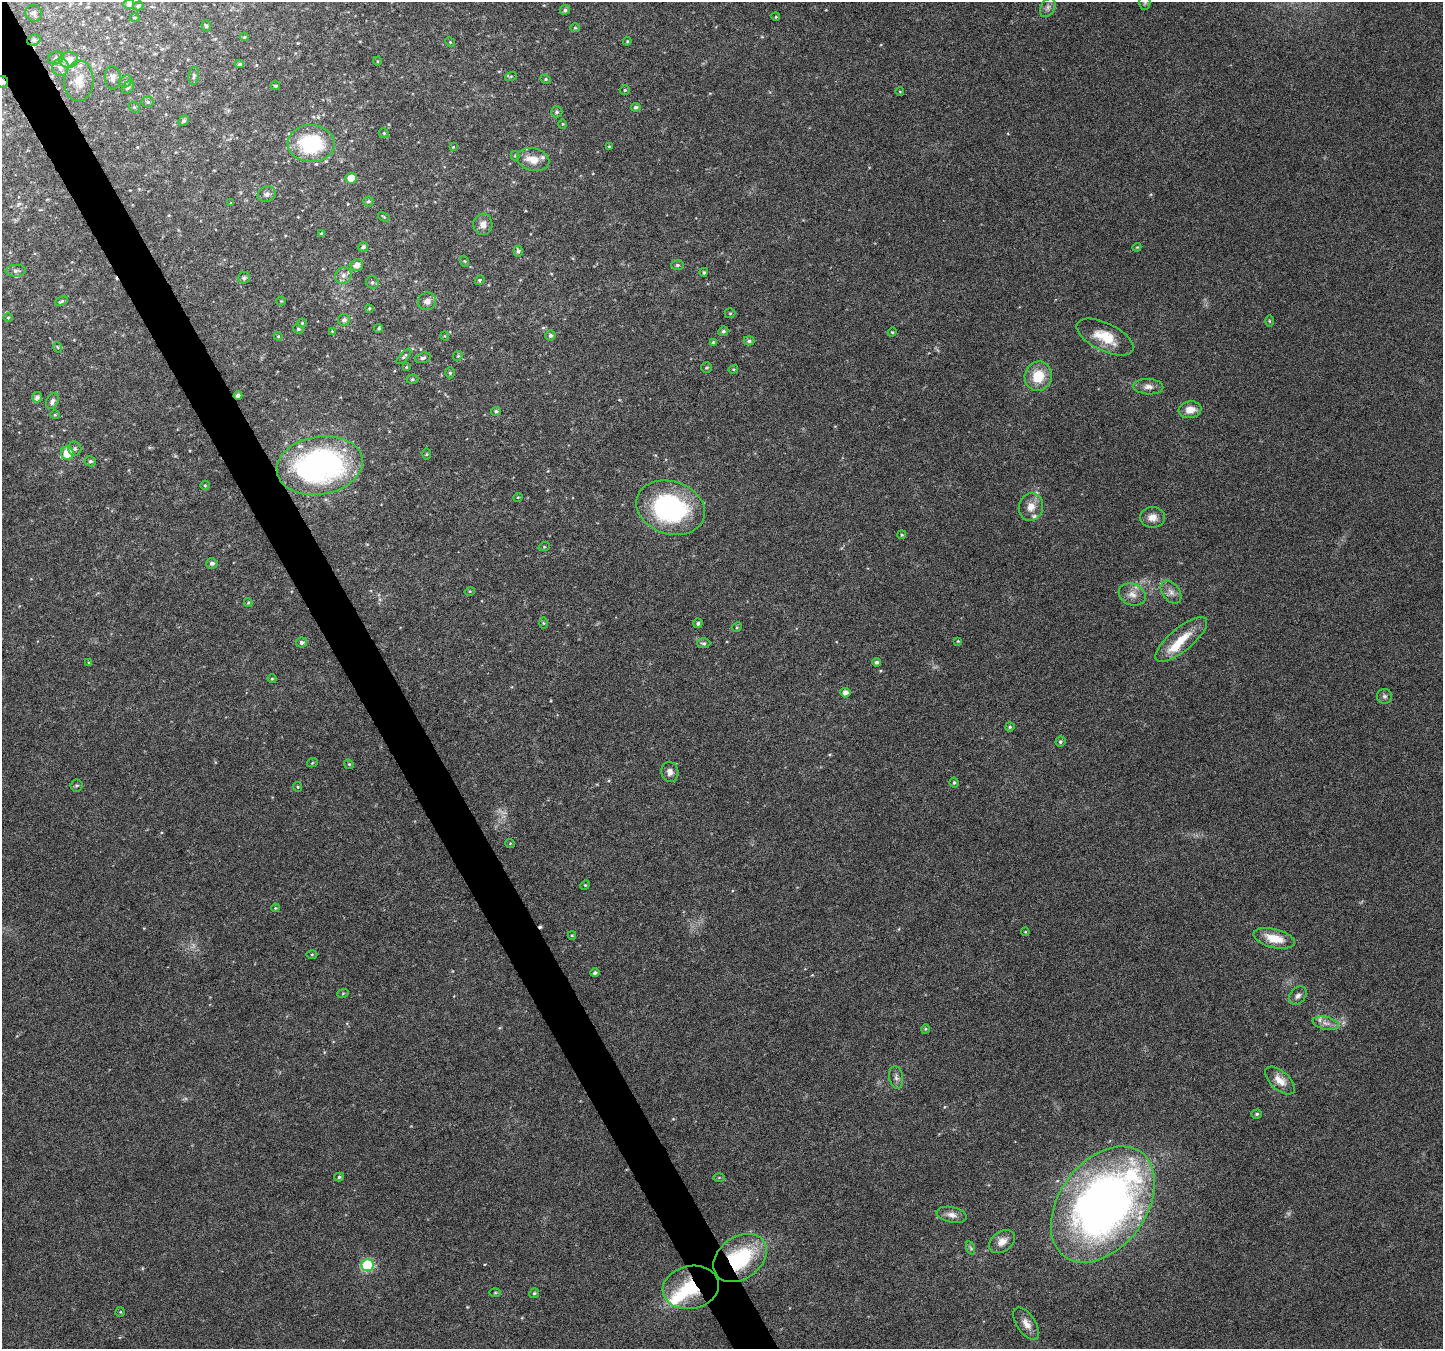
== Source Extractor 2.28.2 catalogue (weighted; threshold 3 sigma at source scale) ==
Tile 11 of 4 x 4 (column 3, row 3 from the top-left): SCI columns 2886-4326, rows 1508-2854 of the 5767 x 5649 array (HDU 1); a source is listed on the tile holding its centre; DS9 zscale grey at full resolution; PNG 1445 x 1351 px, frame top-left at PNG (2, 2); each listed source drawn as its Kron ellipse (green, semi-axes under 4 px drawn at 4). Shown black and unused: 3% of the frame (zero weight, under 4 of 8 exposures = <1% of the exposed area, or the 3 px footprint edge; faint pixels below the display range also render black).
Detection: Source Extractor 2.28.2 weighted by HDU 2 'WHT'; one run over the whole footprint, this tile lists its part. Background 0.0378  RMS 0.0028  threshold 0.0113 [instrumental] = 3 sigma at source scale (4.09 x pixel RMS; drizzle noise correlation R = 1.36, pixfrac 0.8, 0.0396/0.0396 arcsec/px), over >= 5 px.
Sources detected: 178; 4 too faint to see at this stretch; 2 inside a brighter object's white glare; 2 cosmic-ray / hot-pixel residue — neither listed nor drawn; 7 inside a brighter listed object's ellipse — not listed separately; the other 163 listed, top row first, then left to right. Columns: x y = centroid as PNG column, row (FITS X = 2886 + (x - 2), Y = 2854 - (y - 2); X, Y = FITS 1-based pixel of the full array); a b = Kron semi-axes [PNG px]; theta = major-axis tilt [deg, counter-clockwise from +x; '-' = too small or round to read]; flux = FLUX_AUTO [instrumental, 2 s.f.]
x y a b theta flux
1145 2 7 5 90 0.51
129 4 5 5 - 0.95
138 6 5 4 - 0.44
1048 7 10 7 60 0.99
565 10 5 4 - 0.58
34 13 8 8 - 0.77
776 17 4 3 - 0.2
135 18 5 4 - 0.29
206 26 5 5 - 0.56
575 28 5 4 - 0.31
244 37 4 4 - 0.27
34 40 7 5 21 0.55
627 41 4 4 - 0.27
450 42 5 4 - 0.27
56 58 8 6 18 0.71
69 60 9 8 - 2.7
377 61 4 3 - 0.23
240 64 4 3 - 0.54
61 67 9 8 - 1.3
194 76 9 5 82 0.7
511 76 6 4 19 0.27
113 78 11 8 -87 1.1
546 79 5 4 - 0.35
79 81 20 14 86 4
126 81 7 5 33 0.61
2 82 6 6 - 1.1
275 86 4 3 - 0.38
128 88 7 5 47 0.59
625 90 5 5 - 0.34
900 92 4 3 - 0.19
148 102 6 5 - 0.5
134 107 6 4 -44 0.42
636 107 5 4 - 0.61
557 112 6 5 - 0.53
183 121 6 4 45 0.57
563 124 4 4 - 0.24
384 133 5 4 - 0.3
311 144 23 18 -2 21
609 146 3 3 - 0.24
453 147 3 3 - 0.18
515 156 5 4 - 0.28
533 160 16 11 -13 3.2
351 178 5 5 - 3.9
267 194 9 7 22 0.99
368 201 5 5 - 0.48
231 203 4 3 - 0.25
384 217 6 3 -31 0.29
483 224 10 9 - 1.8
321 233 4 4 - 0.37
363 247 5 5 - 0.72
1137 247 4 3 - 0.21
518 251 5 4 - 0.57
464 261 5 3 - 0.26
357 265 6 6 - 1.7
677 265 6 5 - 0.52
16 271 10 6 3 0.75
704 272 4 4 - 0.39
343 275 8 8 - 1.3
244 278 6 5 - 0.78
480 280 5 4 - 0.36
372 282 6 6 - 0.57
61 301 7 3 24 0.39
281 301 4 4 - 0.23
427 301 9 8 - 1.5
369 308 3 3 - 0.28
730 313 5 5 - 0.31
8 318 4 3 - 0.23
344 320 6 6 - 0.83
1269 321 6 4 -89 0.3
302 323 4 4 - 0.29
379 328 4 4 - 0.41
298 329 5 4 - 0.48
332 331 4 4 - 0.21
723 331 5 4 - 0.6
892 332 4 4 - 0.25
550 335 5 5 - 0.65
278 336 4 4 - 0.25
445 336 4 3 - 0.19
1105 337 31 14 -26 6.9
749 341 5 4 - 0.57
713 342 4 4 - 0.29
57 347 5 3 - 0.27
404 356 10 4 47 0.52
458 356 5 4 - 0.29
423 358 8 5 16 0.64
406 367 4 4 - 0.25
706 367 5 5 - 0.39
733 369 5 4 - 0.34
450 373 5 4 - 0.4
1038 376 15 13 77 6.6
412 379 6 4 2 0.43
1148 387 15 7 -3 1.6
238 395 4 4 - 0.86
37 397 5 5 - 0.86
52 401 8 6 62 1
1190 410 11 8 7 2.8
496 411 5 4 - 0.49
55 415 5 4 - 0.28
75 449 7 6 - 0.68
67 453 7 6 - 5.9
427 454 5 3 - 0.26
90 461 6 5 - 0.55
320 466 43 29 10 69
205 485 4 4 - 0.27
518 497 5 3 - 0.2
1031 507 14 12 75 2.7
670 508 35 26 -18 38
1152 517 12 10 0 2.3
901 535 4 4 - 0.34
544 547 6 3 18 0.26
212 563 6 5 - 0.8
470 591 5 3 - 0.25
1171 592 13 8 -52 1.6
1132 594 14 10 -20 2.2
248 602 4 4 - 0.27
543 623 5 3 - 0.25
698 623 5 4 - 0.53
737 627 5 4 - 0.3
1181 639 32 11 40 6.5
958 641 4 3 - 0.24
301 643 5 5 - 0.78
704 643 7 5 1 0.53
877 662 4 4 - 0.72
89 663 4 4 - 0.36
272 679 4 4 - 0.27
845 693 5 5 - 1.3
1384 696 7 7 - 0.75
1010 727 4 4 - 0.4
1060 742 5 5 - 0.49
312 763 5 3 - 0.23
349 764 5 4 - 0.32
670 772 10 8 -79 1.3
954 783 5 4 - 0.41
77 786 6 6 - 0.5
298 787 5 4 - 0.28
510 843 5 3 - 0.2
585 885 5 4 - 0.27
275 908 4 3 - 0.23
1025 932 4 4 - 0.22
572 935 4 4 - 0.25
1274 938 21 9 -13 5.1
312 954 5 3 - 0.28
595 973 5 4 - 0.67
343 993 6 3 19 0.26
1298 996 10 7 49 1.1
1326 1023 13 6 -12 1.5
925 1029 5 3 - 0.28
896 1077 11 7 -82 0.96
1280 1081 18 9 -42 3
1257 1114 5 4 - 0.43
339 1177 5 4 - 0.47
719 1178 5 4 - 0.24
1103 1204 65 43 53 170
952 1215 15 7 -12 1.6
1002 1242 14 9 36 2.2
971 1248 7 4 -71 0.43
740 1258 29 21 36 19
367 1265 6 6 - 22
691 1287 28 21 11 12
495 1293 6 4 1 0.31
534 1293 5 4 - 0.44
120 1312 5 4 - 0.28
1026 1324 18 9 -56 2.2
Overlapping masked pixels (flux is a lower limit): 4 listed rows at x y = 34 40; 2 82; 238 395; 691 1287
Isophote crosses this tile's border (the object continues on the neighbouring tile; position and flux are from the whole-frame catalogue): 2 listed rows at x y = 1145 2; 2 82